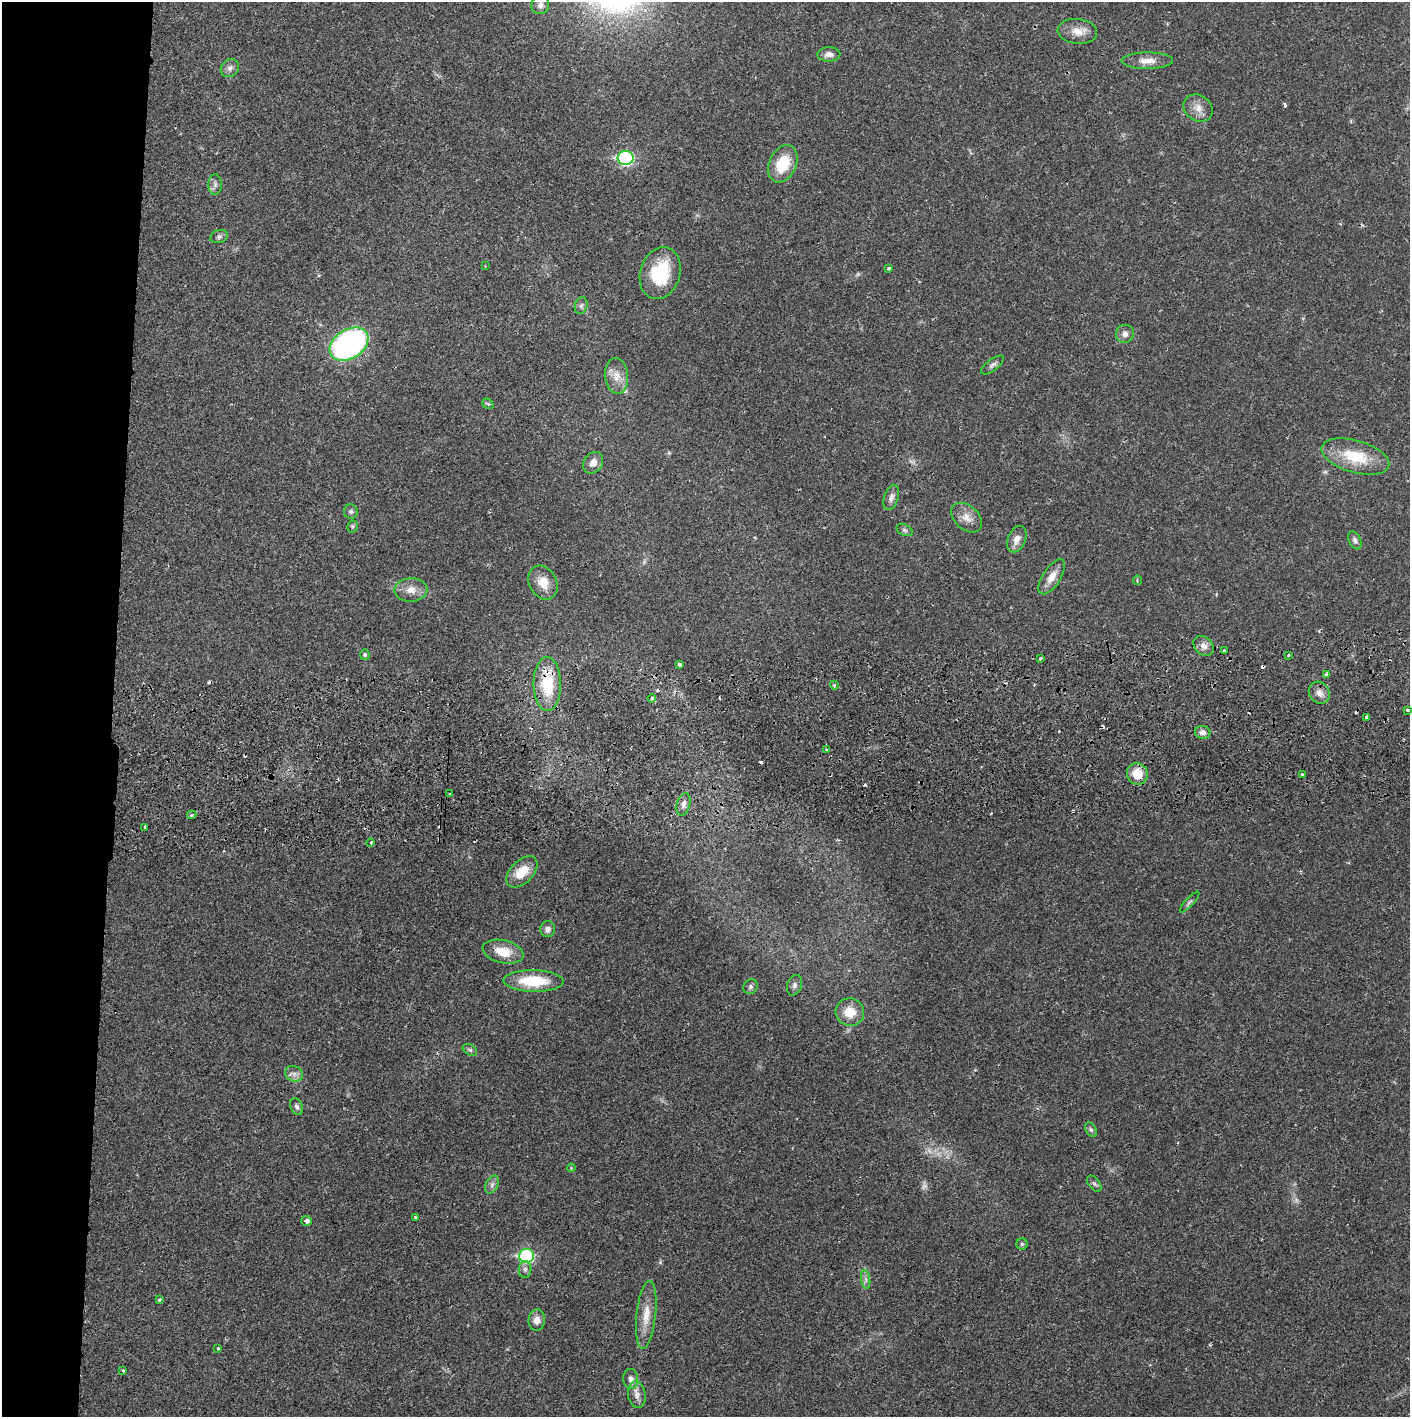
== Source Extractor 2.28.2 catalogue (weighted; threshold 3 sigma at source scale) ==
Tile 4 of 3 x 3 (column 1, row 2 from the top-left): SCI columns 4-1411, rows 1471-2885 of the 4235 x 4358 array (HDU 1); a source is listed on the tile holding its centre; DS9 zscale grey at full resolution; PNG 1412 x 1419 px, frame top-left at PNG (2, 2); each listed source drawn as its Kron ellipse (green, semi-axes under 4 px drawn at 4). Shown black and unused: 8% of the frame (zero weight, under 2 of 3 exposures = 3% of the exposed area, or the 3 px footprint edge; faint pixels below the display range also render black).
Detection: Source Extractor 2.28.2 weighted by HDU 2 'WHT'; one run over the whole footprint, this tile lists its part. Background 0.0215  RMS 0.0035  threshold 0.0157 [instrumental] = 3 sigma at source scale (4.5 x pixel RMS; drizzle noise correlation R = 1.50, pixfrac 1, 0.05/0.05 arcsec/px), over >= 5 px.
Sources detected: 100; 4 too faint to see at this stretch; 14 cosmic-ray / hot-pixel residue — neither listed nor drawn; the other 82 listed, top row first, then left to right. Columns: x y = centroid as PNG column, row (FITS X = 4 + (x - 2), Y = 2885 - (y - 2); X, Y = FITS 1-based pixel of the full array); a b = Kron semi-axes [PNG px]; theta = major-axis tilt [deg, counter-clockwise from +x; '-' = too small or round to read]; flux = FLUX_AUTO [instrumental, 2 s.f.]
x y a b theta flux
540 5 9 9 - 1.5
1077 31 20 12 -6 4.2
829 54 11 7 -1 1.9
1147 61 25 8 0 3.6
230 68 10 8 44 1.6
1198 108 15 12 -33 3.4
626 158 8 7 - 53
783 164 20 13 65 11
215 184 10 6 90 1.3
219 237 9 6 17 0.98
485 266 2 2 - 0.2
889 268 4 3 - 0.67
660 273 26 20 73 17
581 306 8 6 74 0.95
1125 334 9 9 - 1.8
349 344 21 14 32 86
992 365 13 5 37 1.2
616 376 18 11 -84 4
488 404 6 4 -41 0.54
1355 456 35 16 -16 14
593 463 11 9 55 2.6
891 497 13 7 73 1.7
351 511 7 7 - 0.82
967 518 18 12 -42 3.4
352 526 6 5 - 0.59
905 530 8 5 -27 0.77
1017 539 14 9 65 2.5
1355 540 9 6 -64 1
1052 577 20 9 57 3.8
1137 580 5 3 - 0.34
543 583 18 14 -61 5.2
411 590 16 11 1 3.8
1203 646 11 8 -42 2.2
1224 650 3 3 - 0.95
365 654 5 5 - 0.67
1288 655 3 3 - 1.5
1040 658 3 3 - 1.5
679 664 3 3 - 2.7
1326 674 3 3 - 1.7
547 684 27 13 -89 14
834 685 4 4 - 0.53
1319 693 11 10 - 2.2
652 698 4 3 - 0.9
1407 710 3 3 - 0.47
1366 717 3 3 - 1
1203 732 8 6 -12 1.5
826 750 3 3 - 1.4
1137 774 11 10 - 7
1302 774 3 3 - 0.97
450 794 3 2 - 0.47
683 804 11 6 75 1.7
192 815 5 4 - 0.48
145 827 3 2 - 0.38
371 843 4 3 - 0.46
522 872 19 11 45 6.9
1190 902 13 3 48 0.7
548 929 8 7 - 1.3
503 952 21 11 -13 6.3
534 981 30 11 -1 13
794 985 10 7 70 1.3
750 987 8 7 - 0.99
850 1012 14 14 - 6.7
470 1050 8 5 -30 0.7
294 1074 9 7 -23 1.6
297 1107 9 6 -63 0.95
1091 1130 8 5 -62 0.71
571 1168 4 3 - 0.31
1094 1184 9 5 -52 0.77
492 1185 9 6 63 1.3
415 1217 3 3 - 0.86
307 1221 5 5 - 1.3
1022 1244 5 5 - 0.59
526 1256 7 7 - 42
525 1269 8 6 88 1.1
866 1279 9 4 -81 1
159 1300 3 3 - 0.53
646 1315 34 9 84 5.8
537 1320 11 8 84 2.5
218 1348 3 2 - 0.39
123 1370 3 3 - 0.39
631 1379 10 7 -84 1.7
637 1395 13 8 -82 2.2
Overlapping masked pixels (flux is a lower limit): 2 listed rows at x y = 547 684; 1137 774